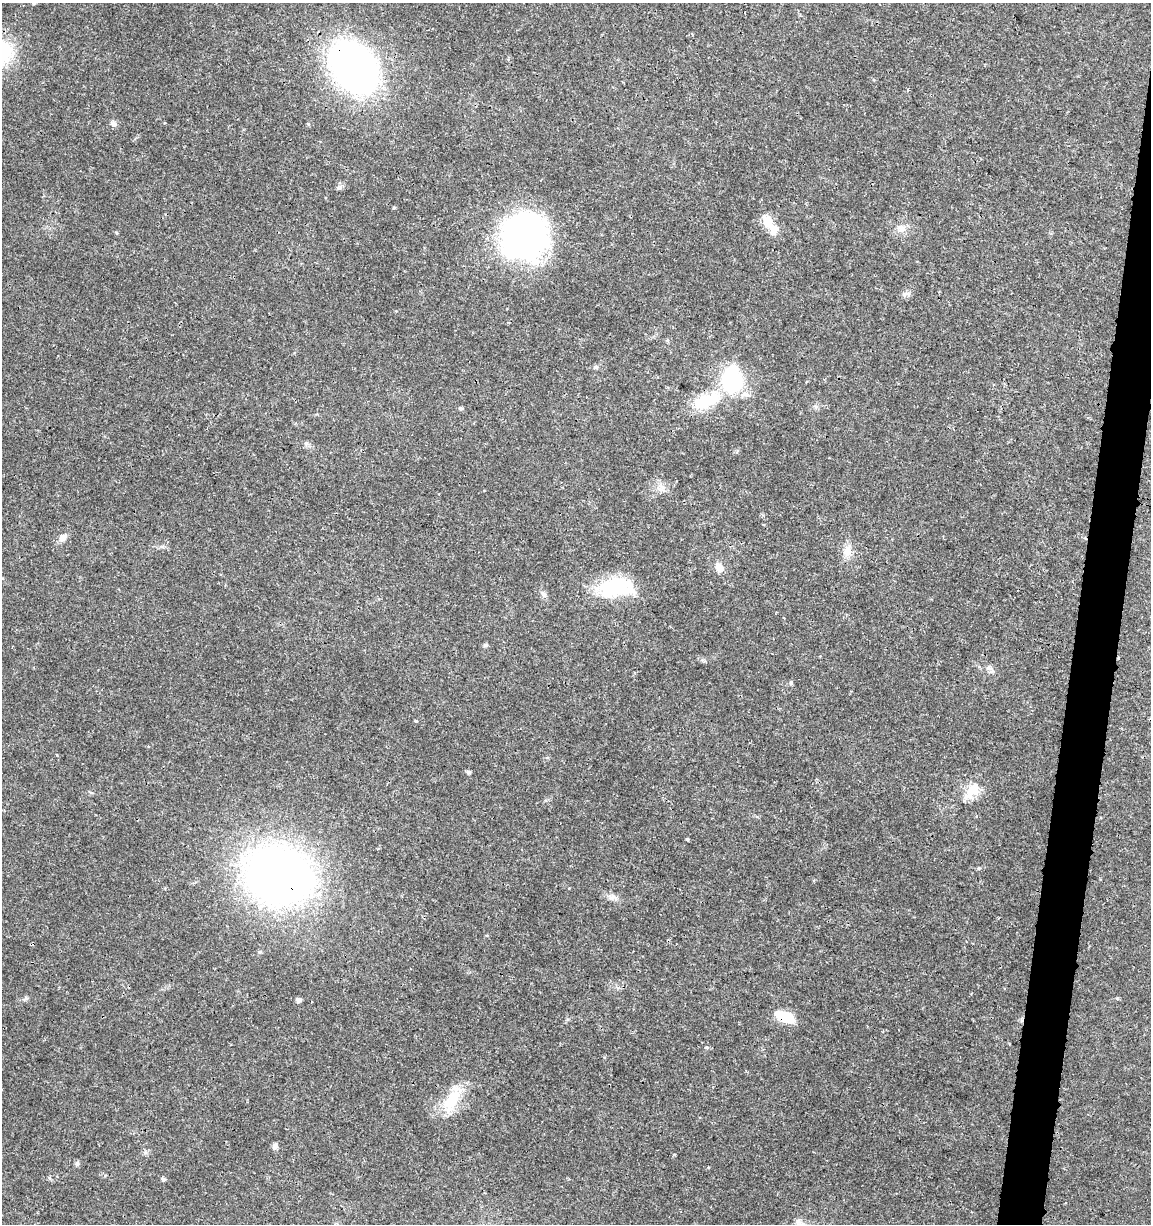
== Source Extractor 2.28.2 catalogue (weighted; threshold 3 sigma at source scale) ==
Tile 10 of 4 x 4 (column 2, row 3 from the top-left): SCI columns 1374-2522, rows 1232-2453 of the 5104 x 4898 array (HDU 1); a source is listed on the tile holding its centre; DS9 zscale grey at full resolution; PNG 1153 x 1226 px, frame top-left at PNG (2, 3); no overlay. Shown black and unused: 3% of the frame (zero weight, under 3 of 4 exposures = <1% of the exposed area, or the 3 px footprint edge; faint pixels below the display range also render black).
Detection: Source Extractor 2.28.2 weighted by HDU 2 'WHT'; one run over the whole footprint, this tile lists its part. Background 0.0189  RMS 0.0018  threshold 0.00796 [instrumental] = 3 sigma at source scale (4.5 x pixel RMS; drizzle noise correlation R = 1.50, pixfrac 1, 0.0396/0.0396 arcsec/px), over >= 5 px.
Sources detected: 37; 1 inside a brighter object's white glare — not listed; the other 36 listed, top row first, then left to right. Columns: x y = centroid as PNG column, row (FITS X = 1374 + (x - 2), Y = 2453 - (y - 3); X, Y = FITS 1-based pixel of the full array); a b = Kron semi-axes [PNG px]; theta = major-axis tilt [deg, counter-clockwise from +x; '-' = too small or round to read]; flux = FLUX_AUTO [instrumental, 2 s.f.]
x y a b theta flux
33 3 4 4 - 0.31
353 67 54 39 -51 69
114 124 9 6 -31 0.55
394 208 4 4 - 0.2
768 222 18 12 -63 3
902 228 10 9 - 1.1
116 233 5 4 - 0.19
523 236 51 48 59 50
908 294 7 4 -19 0.4
596 367 6 5 - 0.32
732 379 31 22 89 13
706 400 39 18 26 7.9
460 408 5 4 - 0.34
63 538 16 7 46 0.98
847 551 15 12 -70 1.8
719 567 12 9 -53 1.3
616 587 40 21 6 12
544 594 11 6 -54 0.59
485 645 5 5 - 0.37
990 668 9 4 -8 0.52
791 682 6 5 - 0.27
416 721 4 3 - 0.2
469 772 5 5 - 0.38
971 791 29 15 50 3.4
687 839 3 3 - 0.29
979 868 5 4 - 0.21
279 875 62 52 -21 100
613 897 16 7 -15 1
260 952 5 5 - 0.29
298 1000 5 4 - 0.65
785 1017 19 9 -22 5.7
706 1047 5 4 - 0.27
452 1099 40 15 65 6.1
275 1146 9 6 79 0.55
77 1164 7 5 75 0.38
163 1179 4 4 - 0.41
Overlapping masked pixels (flux is a lower limit): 3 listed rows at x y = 353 67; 279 875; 785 1017
Isophote crosses this tile's border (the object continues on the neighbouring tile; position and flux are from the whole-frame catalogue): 1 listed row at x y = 33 3
Unlisted compact peaks at least as high as the median listed source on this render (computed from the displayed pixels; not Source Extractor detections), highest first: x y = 26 998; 1117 998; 703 660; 340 187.